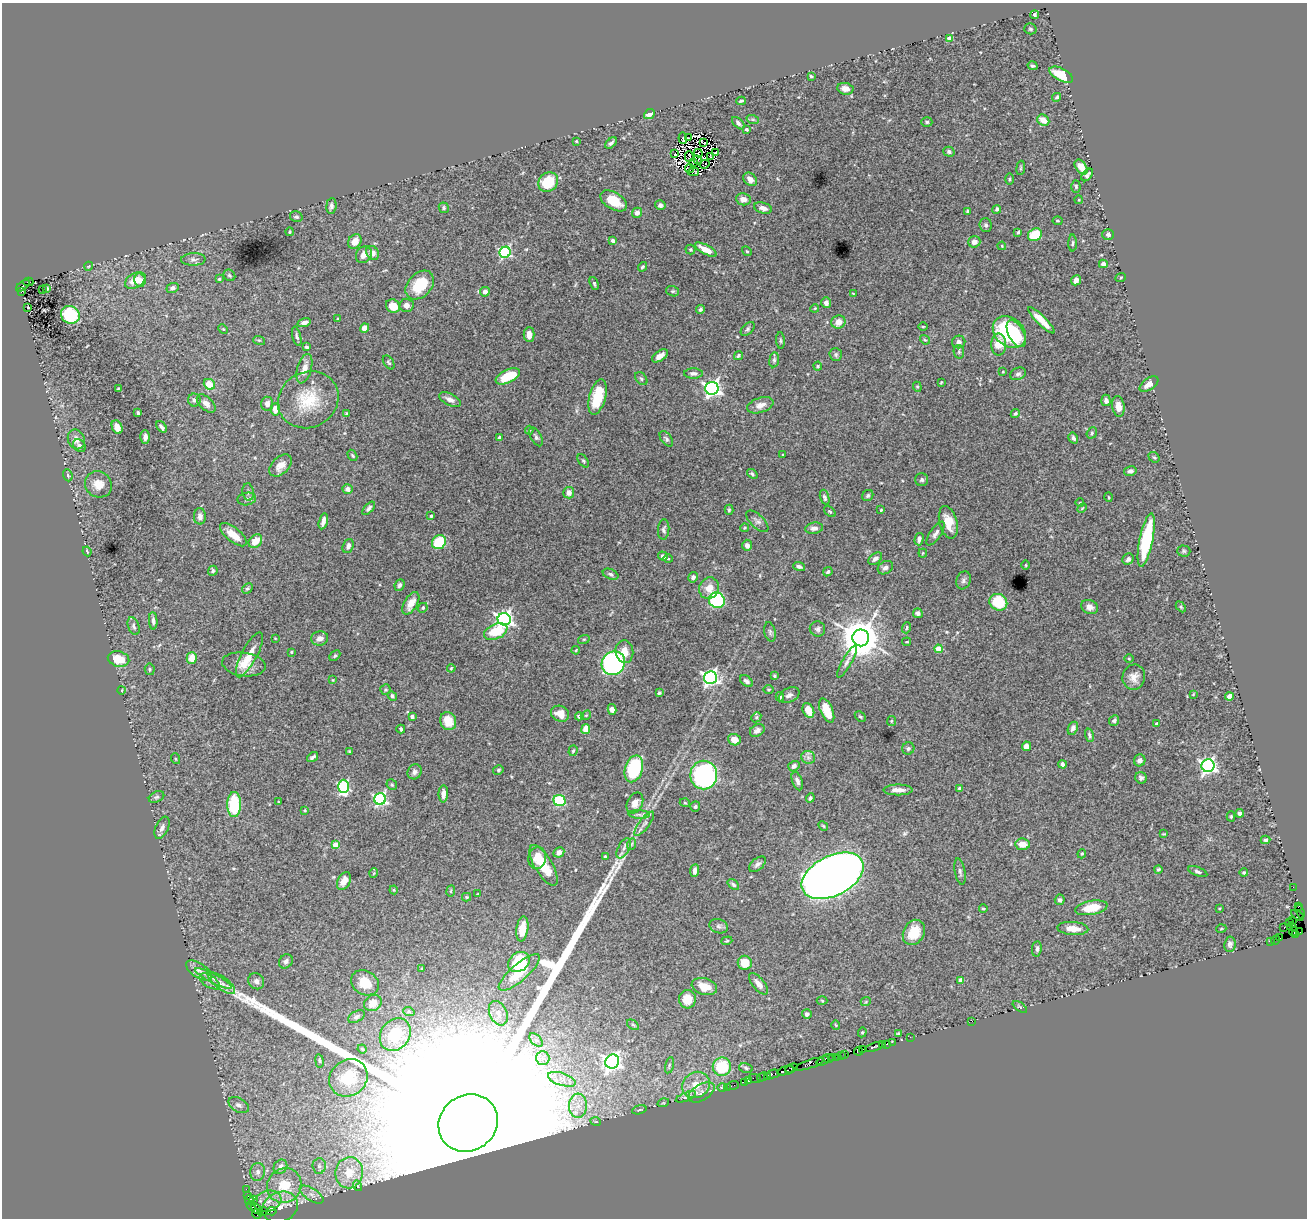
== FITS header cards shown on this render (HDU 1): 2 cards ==
NAXIS1  =                 1305
NAXIS2  =                 1216

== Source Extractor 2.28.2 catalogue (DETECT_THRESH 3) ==
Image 1305 x 1216 px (HDU 1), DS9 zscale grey, 1 PNG px = 1 image px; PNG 1309 x 1220 px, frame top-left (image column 1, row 1216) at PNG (2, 3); each listed source drawn as its Kron ellipse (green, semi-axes under 4 px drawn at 4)
Background 1.91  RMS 0.033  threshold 0.1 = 3 sigma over >= 5 px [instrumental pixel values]
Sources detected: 463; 5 with non-positive FLUX_AUTO (blend fragments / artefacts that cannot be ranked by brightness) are neither listed nor drawn; the other 458 listed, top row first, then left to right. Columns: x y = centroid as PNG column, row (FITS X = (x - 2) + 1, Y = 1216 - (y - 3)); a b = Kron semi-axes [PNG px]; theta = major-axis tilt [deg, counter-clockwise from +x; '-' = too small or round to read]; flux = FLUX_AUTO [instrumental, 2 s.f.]
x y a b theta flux
1035 15 4 4 - 5.3
1030 29 6 5 - 3.9
950 39 4 4 - 44
1033 66 5 3 - 3.7
1061 75 13 6 -27 45
811 76 3 3 - 3
845 89 8 5 -10 14
1057 97 4 3 - 3.7
741 101 5 3 - 3.4
649 114 6 4 41 17
753 120 6 4 -20 3.2
1043 120 6 5 - 25
927 122 5 4 - 3.3
738 123 7 4 -44 5.4
746 129 3 3 - 3.1
683 138 5 3 - 3.7
688 138 2 2 - 0.98
576 141 3 2 - 1.9
704 142 4 2 - 2.7
611 143 7 3 44 5.7
949 152 5 5 - 6.2
698 153 4 2 - 1.1
716 153 3 2 - 4.4
675 154 2 2 - 1.9
689 157 5 2 - 3.7
711 157 3 2 - 1.5
697 160 4 2 - 1.3
693 163 3 2 - 2.5
704 164 5 2 - 2.1
1081 167 8 5 -52 27
690 168 4 3 - 1.4
1021 168 7 3 82 2.6
693 172 6 3 11 0.46
1087 175 7 4 51 6.2
750 179 7 5 -45 17
1009 179 5 3 - 2.7
548 182 10 9 - 75
1076 186 6 4 -86 3.6
743 199 7 6 - 16
1079 200 4 3 - 1.7
614 201 14 8 -32 46
660 205 5 5 - 5.8
331 206 8 5 84 6.1
444 208 5 5 - 4.1
763 208 9 5 -15 13
997 209 4 4 - 4.5
968 211 4 3 - 3.7
637 213 5 5 - 9.7
296 217 6 5 - 4.9
1058 221 5 3 - 2.5
986 225 7 6 - 6
290 232 4 3 - 2.6
1018 232 4 3 - 3.6
1108 234 5 5 - 5.8
1035 235 7 6 - 71
355 241 8 6 55 19
613 241 4 3 - 7.2
974 242 6 5 - 14
1073 243 8 3 89 3.5
1002 246 4 3 - 1.9
690 249 5 5 - 3.5
706 250 12 4 -29 27
747 251 5 4 - 2.7
505 252 5 5 - 310
373 253 7 6 - 14
364 255 9 7 55 17
193 259 12 6 2 9.2
1103 264 4 4 - 9
89 266 4 3 - 1.8
642 267 5 3 - 4.1
229 275 6 5 - 4.4
1121 277 5 3 - 2
219 279 3 3 - 2.6
135 280 11 7 31 33
140 280 7 5 -80 17
1076 280 5 4 - 12
28 282 5 2 - 310
594 284 7 4 -72 3.9
420 285 16 11 47 76
23 286 8 3 37 480
173 288 6 5 - 7.6
46 289 4 3 - 4.9
43 290 3 3 - 5.8
21 291 3 3 - 310
673 291 6 5 - 3.8
485 292 5 4 - 12
853 293 4 2 - 1.4
826 303 5 5 - 8.9
406 305 7 7 - 11
393 306 7 6 - 34
28 308 3 2 - 1.5
815 308 4 3 - 1.9
700 309 4 4 - 4.7
70 315 9 8 - 140
338 319 3 3 - 2.8
1041 320 18 4 -45 28
838 322 7 6 - 22
304 323 7 4 15 9.4
923 327 5 3 - 2
365 328 5 4 - 18
223 329 5 4 - 2.3
748 329 8 5 45 4.8
1009 332 18 14 -40 180
529 334 7 5 -90 16
1016 334 15 7 -62 50
297 336 10 3 -76 4.8
259 340 6 3 -18 2.2
780 340 8 3 -85 3.3
925 340 5 4 - 2.8
959 342 7 6 - 7.3
999 344 11 7 90 46
306 347 3 3 - 3.7
959 352 7 5 -80 4
836 355 6 6 - 4.3
660 356 9 5 35 14
738 356 5 4 - 3.5
774 360 7 5 81 4.8
389 362 8 5 -57 4.1
818 366 4 4 - 2.9
304 369 15 7 74 21
1003 372 2 2 - 1.7
693 373 9 5 0 8.8
1018 374 8 6 25 6.1
508 376 13 6 26 67
641 379 7 5 -50 4.5
941 382 3 2 - 1.9
209 384 6 5 - 40
1149 384 11 6 36 16
917 387 5 4 - 2.8
118 388 4 3 - 2.2
712 388 6 6 - 790
597 397 18 8 75 62
194 400 6 6 - 7.4
308 400 31 27 29 88
450 400 12 6 -25 12
1106 400 5 4 - 9
206 404 11 6 -44 12
267 404 7 6 - 10
760 405 13 7 18 18
1118 406 10 6 -83 22
275 409 6 4 87 22
138 413 4 3 - 2.9
346 414 4 3 - 2.7
1015 414 5 4 - 3.8
117 427 7 5 -65 17
161 427 6 3 -53 6.2
529 430 4 4 - 2.2
1092 433 6 5 - 3.9
145 437 7 5 89 8.9
536 437 10 5 -62 5.8
500 438 3 3 - 4.6
1073 438 6 4 -58 6.2
76 439 10 8 -68 15
666 439 9 5 -54 5.4
79 446 7 5 -44 6.3
352 455 6 4 -58 3.3
783 455 4 2 - 1.6
1154 457 6 4 -40 3.4
583 461 7 4 -53 3.9
280 465 13 8 44 21
1130 471 6 5 - 7.5
752 474 6 4 -39 3.8
68 475 6 4 -69 3.3
922 480 6 6 - 5.4
98 484 14 12 -37 26
348 489 5 4 - 11
248 492 9 5 -82 6.5
569 493 6 5 - 13
868 496 6 5 - 4.7
825 497 8 4 -72 5.2
1109 497 5 3 - 2.1
247 499 9 6 10 7
1080 503 4 3 - 1.6
369 508 8 4 49 5.6
1082 508 6 3 45 2.2
729 510 5 4 - 3.3
881 510 3 3 - 2.3
830 512 7 4 -40 3
200 516 8 6 -88 10
431 516 3 3 - 2.8
323 521 8 3 76 13
757 521 14 6 -44 8.6
948 522 16 9 -76 40
745 528 4 3 - 2.2
814 528 9 5 8 12
664 529 10 5 87 6.3
935 534 14 5 56 9.1
233 535 16 7 -39 30
919 539 6 4 76 8.3
1146 540 27 6 78 180
255 541 7 6 - 29
439 542 7 6 - 85
747 545 5 5 - 11
348 546 7 5 69 9
87 551 5 3 - 3
1184 551 6 5 - 3.8
923 553 4 4 - 2.5
663 556 5 4 - 8.4
668 559 4 4 - 2.7
875 559 8 5 38 8.5
1128 559 6 5 - 6.2
1026 565 4 3 - 2
799 567 6 4 -20 6.2
885 568 8 6 32 7.6
213 571 5 4 - 4
828 572 5 4 - 4
610 574 8 5 -23 5.4
693 577 5 5 - 7.8
963 580 9 7 72 7.5
399 585 6 4 65 5.6
247 588 6 4 47 3.7
709 588 11 10 - 26
717 600 8 7 - 260
998 602 9 8 - 84
411 603 12 6 59 22
1089 607 9 7 -23 11
1181 607 6 4 -46 2.9
423 608 5 4 - 3.2
918 613 5 4 - 6.6
504 619 6 6 - 870
153 621 9 4 -87 6.3
133 626 9 5 -71 6.1
907 628 6 4 70 3.3
817 629 8 7 - 6.5
496 632 12 7 25 74
770 632 10 5 -76 5.7
275 638 3 2 - 1.4
320 638 8 7 - 14
861 638 8 8 - 7200
584 639 6 4 18 2.9
907 642 4 2 - 1.8
938 649 4 4 - 40
576 650 4 3 - 1.9
291 652 3 3 - 2.7
624 652 11 9 -85 23
249 655 25 7 62 38
335 656 6 4 45 4.4
192 658 6 5 - 30
118 659 11 7 -15 46
1129 659 5 3 - 1.8
847 661 18 5 61 9.9
613 663 12 11 - 440
244 664 22 11 -8 36
451 668 4 3 - 2.1
150 669 6 5 - 3.4
774 676 4 3 - 3.1
1134 677 13 11 76 19
710 678 6 6 - 650
333 680 3 3 - 1.8
746 681 7 4 -36 7.8
769 689 5 3 - 2
122 690 4 2 - 1.4
385 690 5 5 - 4
659 693 3 3 - 2.9
1193 694 4 3 - 1.8
789 695 11 7 25 9.1
392 696 5 4 - 4.1
780 697 4 3 - 3.1
1229 697 4 4 - 37
612 709 5 4 - 12
808 710 8 5 -65 33
827 711 13 6 -67 43
560 714 9 7 -27 22
586 715 5 4 - 2.8
412 716 4 3 - 7.3
579 716 4 4 - 5.5
756 717 5 4 - 3.1
860 717 6 4 -46 3.1
448 721 9 8 - 43
891 721 5 4 - 2.8
1114 721 5 4 - 5.6
1157 724 4 3 - 5.3
1073 728 7 5 64 7.9
401 729 4 3 - 4
586 729 5 4 - 35
757 730 8 6 31 10
1089 735 7 4 -75 4.9
734 740 6 5 - 25
1026 746 5 4 - 14
908 749 6 6 - 5.2
349 751 4 4 - 2
573 751 5 4 - 3
312 757 6 3 36 5.9
808 757 7 6 - 7.6
176 759 5 3 - 2.3
1140 760 6 5 - 8.5
1062 764 4 3 - 6.7
794 766 6 5 - 8.6
1208 766 6 6 - 700
634 769 14 8 73 160
498 770 5 4 - 3.6
415 772 8 7 - 8.8
704 775 14 13 - 480
1141 778 6 5 - 5.2
797 781 9 5 -69 8.7
392 785 5 5 - 3.5
343 786 6 5 - 290
960 789 4 3 - 5.1
898 790 14 5 0 17
443 794 8 4 89 12
157 797 8 5 26 4.7
810 798 5 4 - 4.3
380 799 6 5 - 440
559 801 6 5 - 130
278 802 4 3 - 1.8
635 803 11 7 63 15
685 803 5 3 - 2.1
234 805 12 7 90 110
695 806 5 5 - 4.2
305 810 3 3 - 2.6
1240 813 4 4 - 6.9
639 814 10 4 -3 5.9
1231 816 5 4 - 2.6
644 824 15 5 52 10
823 826 5 4 - 3
162 828 12 6 65 9.3
1164 834 4 3 - 2.1
1265 840 5 3 - 4.1
632 844 6 3 70 3.7
1023 844 7 5 -5 24
335 845 4 4 - 31
624 848 11 5 62 9.3
559 852 6 5 - 11
1082 854 5 4 - 2.9
605 857 3 3 - 6.4
537 858 11 9 80 38
757 864 10 5 41 8.6
544 865 23 9 -59 63
1158 869 4 3 - 3
695 870 6 4 83 12
960 872 13 5 -79 6.2
1198 872 10 4 -20 5.3
374 873 5 3 - 2
1244 873 4 4 - 3.1
833 876 33 20 27 4900
344 881 9 6 61 21
733 885 6 4 -41 5
1293 887 2 2 - 43
394 890 4 4 - 2.2
451 891 5 3 - 2.4
477 894 3 2 - 1.7
467 897 4 4 - 2.5
1060 900 5 5 - 5.1
1299 906 3 2 - 120
1091 908 16 7 11 48
1219 908 3 2 - 2
983 909 4 3 - 2.7
1300 912 7 3 -70 230
1297 915 7 3 -34 130
1293 921 2 2 - 15
1289 923 3 2 - 57
719 926 9 7 -17 6.9
1284 927 3 2 - 29
1292 927 5 3 - 28
1073 928 15 6 -4 30
522 929 12 6 82 36
1221 929 5 3 - 1.9
914 932 13 10 59 51
1293 932 4 4 - 56
1300 932 2 2 - 15
1296 934 3 3 - 46
1279 938 3 2 - 180
1275 940 4 3 - 230
727 941 6 4 19 2.7
1270 941 3 2 - 84
1230 944 7 5 81 6.8
1037 949 7 5 82 6.6
286 961 7 6 - 8.7
519 962 11 9 36 100
745 963 7 7 - 36
422 968 3 2 - 1.8
199 971 15 7 -33 15
519 972 26 8 41 52
214 979 20 4 -27 18
961 980 4 4 - 23
210 981 11 6 -33 12
256 981 8 7 - 9.3
222 983 16 6 -36 19
365 983 15 11 -34 39
758 984 13 6 -50 16
704 986 13 8 -16 28
687 999 9 8 - 33
822 1001 5 3 - 2.2
866 1001 5 3 - 2.1
373 1003 9 7 28 21
1020 1007 8 4 -36 3.8
409 1012 6 3 -19 2.8
498 1013 13 8 -64 16
807 1014 5 5 - 6.5
356 1017 9 5 29 6.1
972 1021 2 2 - 20
633 1025 7 3 -36 3.4
836 1025 5 4 - 2.4
862 1032 5 4 - 2.8
898 1033 3 3 - 2.6
395 1035 17 14 54 81
910 1037 2 2 - 71
536 1040 8 5 -44 6.5
892 1042 2 2 - 68
886 1044 3 2 - 270
882 1045 3 3 - 270
874 1047 9 3 19 320
362 1049 4 3 - 2.3
863 1049 2 2 - 28
858 1051 4 2 - 86
845 1055 3 2 - 130
841 1056 3 2 - 210
837 1057 2 2 - 60
543 1058 7 6 - 9.4
828 1058 6 3 -11 500
833 1058 3 2 - 240
319 1061 7 3 -81 2.7
612 1061 7 7 - 950
823 1061 6 3 20 710
810 1064 15 3 19 510
669 1065 8 3 77 3.5
722 1067 9 9 - 100
746 1068 7 5 -12 4.8
791 1068 6 3 28 250
785 1071 8 3 19 470
773 1074 6 3 15 280
768 1076 3 2 - 60
762 1077 5 3 - 300
348 1078 20 18 41 74
562 1079 14 6 -18 19
755 1079 6 2 -19 64
748 1081 3 3 - 150
744 1082 2 2 - 48
696 1085 14 12 33 38
733 1085 6 2 18 44
722 1087 5 3 - 1.8
727 1087 2 2 - 16
701 1092 14 8 31 14
686 1097 11 4 22 6.1
663 1103 6 3 17 2.4
239 1105 11 7 -29 9.1
578 1106 12 9 86 24
639 1110 7 3 16 2.7
596 1122 5 3 - 2
468 1123 30 27 36 730000
319 1166 7 6 - 7.8
280 1167 7 6 - 14
258 1172 9 7 80 9.2
349 1173 15 14 - 57
284 1185 18 16 46 73
358 1186 5 3 - 2.6
246 1189 2 2 - 22
312 1195 13 6 -32 13
248 1196 2 2 - 17
253 1199 2 2 - 40
249 1200 5 3 - 110
267 1201 14 10 15 18
251 1206 5 3 - 130
280 1207 18 14 24 29
257 1209 6 3 -31 43
262 1211 6 4 26 110
272 1211 5 3 - 940
257 1214 5 3 - 160
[5 non-positive-flux detections neither listed nor drawn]